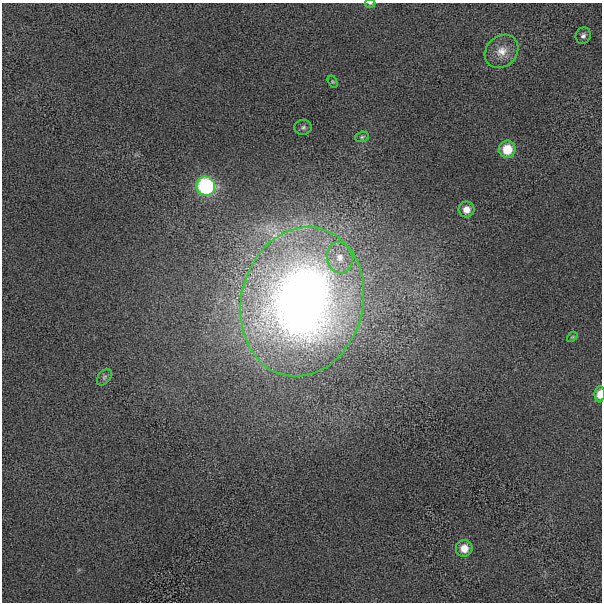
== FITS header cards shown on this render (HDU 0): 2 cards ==
NAXIS1  =                  600 / length of data axis 1
NAXIS2  =                  600 / length of data axis 2

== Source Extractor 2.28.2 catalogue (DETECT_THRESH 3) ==
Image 600 x 600 px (HDU 0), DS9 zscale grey, 1 PNG px = 1 image px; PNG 604 x 604 px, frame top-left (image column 1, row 600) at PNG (2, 3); each listed source drawn as its Kron ellipse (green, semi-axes under 4 px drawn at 4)
Background -14.9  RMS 490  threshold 1460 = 3 sigma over >= 5 px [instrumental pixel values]
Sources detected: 15; all 15 listed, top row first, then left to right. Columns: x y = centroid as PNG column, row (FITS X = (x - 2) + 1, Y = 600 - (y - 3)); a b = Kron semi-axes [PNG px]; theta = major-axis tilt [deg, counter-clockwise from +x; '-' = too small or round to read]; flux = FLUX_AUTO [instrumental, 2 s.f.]
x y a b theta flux
370 3 5 3 - 3.9e+04
583 36 8 7 - 1.1e+05
502 51 18 15 44 5.0e+05
333 82 6 4 -58 4.3e+04
303 127 8 7 - 1.0e+05
362 137 7 5 16 6.1e+04
507 149 8 8 - 8.8e+05
206 186 9 9 - 4.1e+06
466 209 8 8 - 3.3e+05
340 258 16 12 -75 5.3e+05
302 302 75 61 76 3.4e+07
572 337 6 4 42 3.8e+04
104 377 9 6 51 9.0e+04
600 394 8 5 87 3.9e+05
464 548 8 8 - 4.1e+05
At the frame edge (FLAGS 8, measured only in part): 2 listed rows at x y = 370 3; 600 394